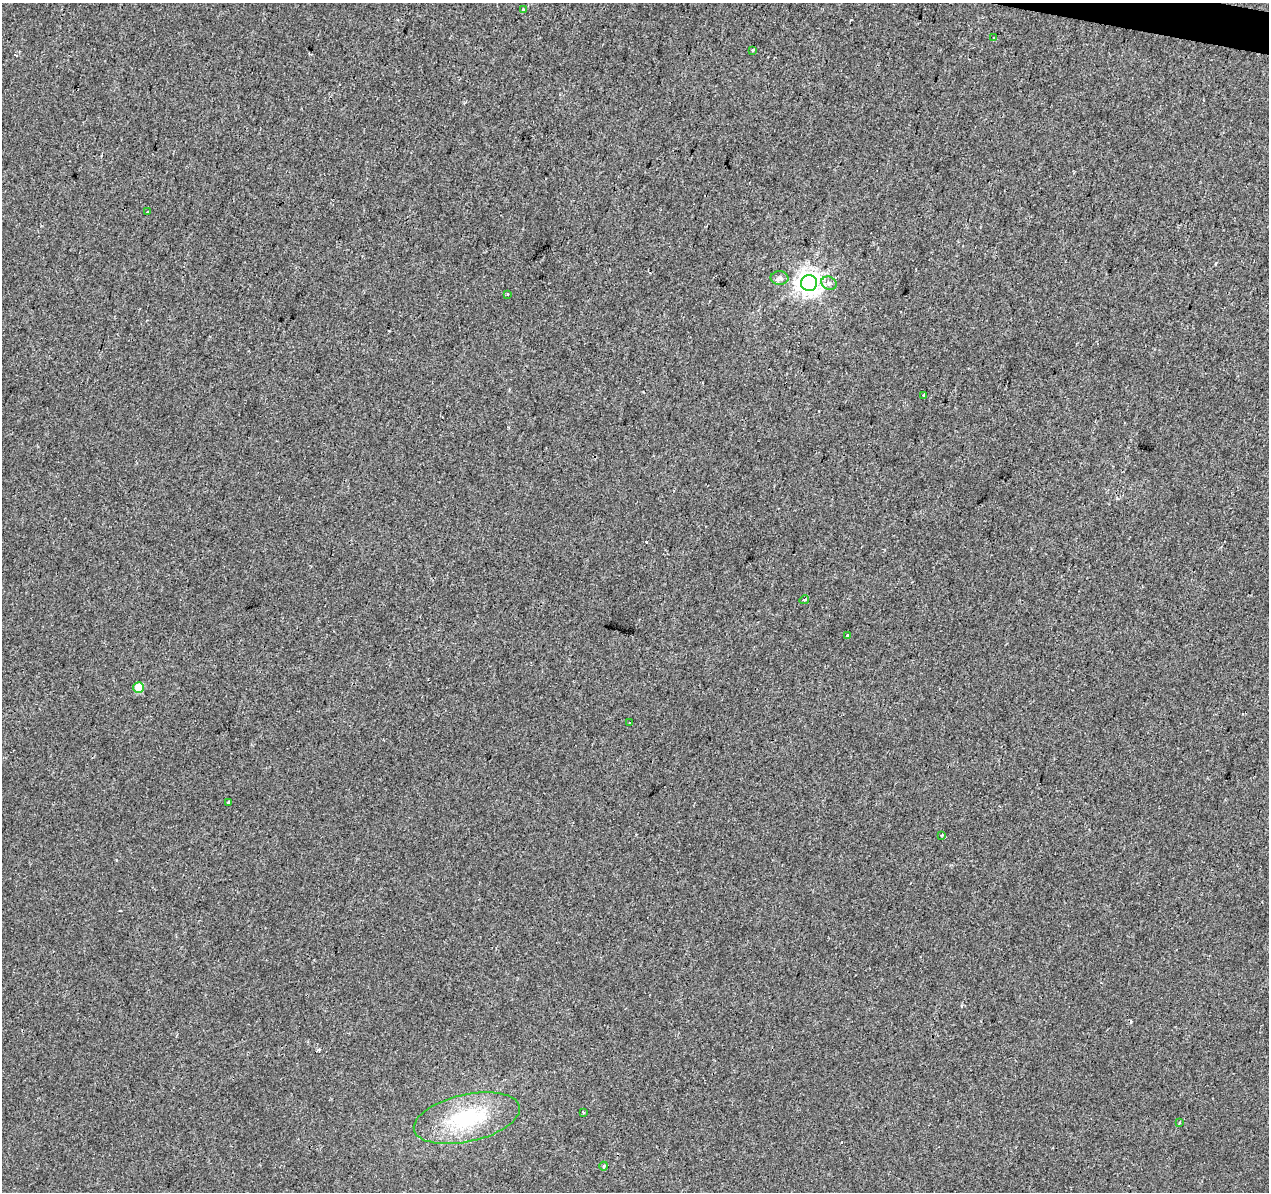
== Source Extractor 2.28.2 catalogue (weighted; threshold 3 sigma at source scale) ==
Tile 10 of 4 x 4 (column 2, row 3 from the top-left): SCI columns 1277-2543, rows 1474-2663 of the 5078 x 5267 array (HDU 1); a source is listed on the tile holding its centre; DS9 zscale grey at full resolution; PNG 1271 x 1194 px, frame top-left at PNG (2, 3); each listed source drawn as its Kron ellipse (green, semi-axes under 4 px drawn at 4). Shown black and unused: <1% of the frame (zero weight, under 2 of 3 exposures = <1% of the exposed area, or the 3 px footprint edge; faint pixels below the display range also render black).
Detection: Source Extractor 2.28.2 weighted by HDU 2 'WHT'; one run over the whole footprint, this tile lists its part. Background 0.00233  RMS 0.003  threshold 0.0136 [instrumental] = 3 sigma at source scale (4.5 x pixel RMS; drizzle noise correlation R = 1.50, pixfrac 1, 0.0396/0.0396 arcsec/px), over >= 5 px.
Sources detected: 21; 2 cosmic-ray / hot-pixel residue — neither listed nor drawn; the other 19 listed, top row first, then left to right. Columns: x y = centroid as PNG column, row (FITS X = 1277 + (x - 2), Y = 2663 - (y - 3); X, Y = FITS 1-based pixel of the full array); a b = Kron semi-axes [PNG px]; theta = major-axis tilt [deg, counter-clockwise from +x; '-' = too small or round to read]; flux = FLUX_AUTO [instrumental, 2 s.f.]
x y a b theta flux
523 9 4 4 - 0.52
994 38 3 2 - 0.26
753 50 3 2 - 0.61
147 212 3 3 - 0.7
780 278 9 6 -1 1
809 283 8 8 - 270
829 283 8 6 -26 1.5
508 294 3 3 - 0.4
924 396 3 3 - 1
804 600 5 3 - 0.49
848 636 4 3 - 0.97
139 687 5 5 - 8
630 723 3 3 - 0.83
228 802 3 3 - 0.34
942 835 4 2 - 0.26
583 1112 3 3 - 0.58
467 1118 54 23 13 24
1179 1123 4 2 - 0.27
604 1166 4 3 - 0.29